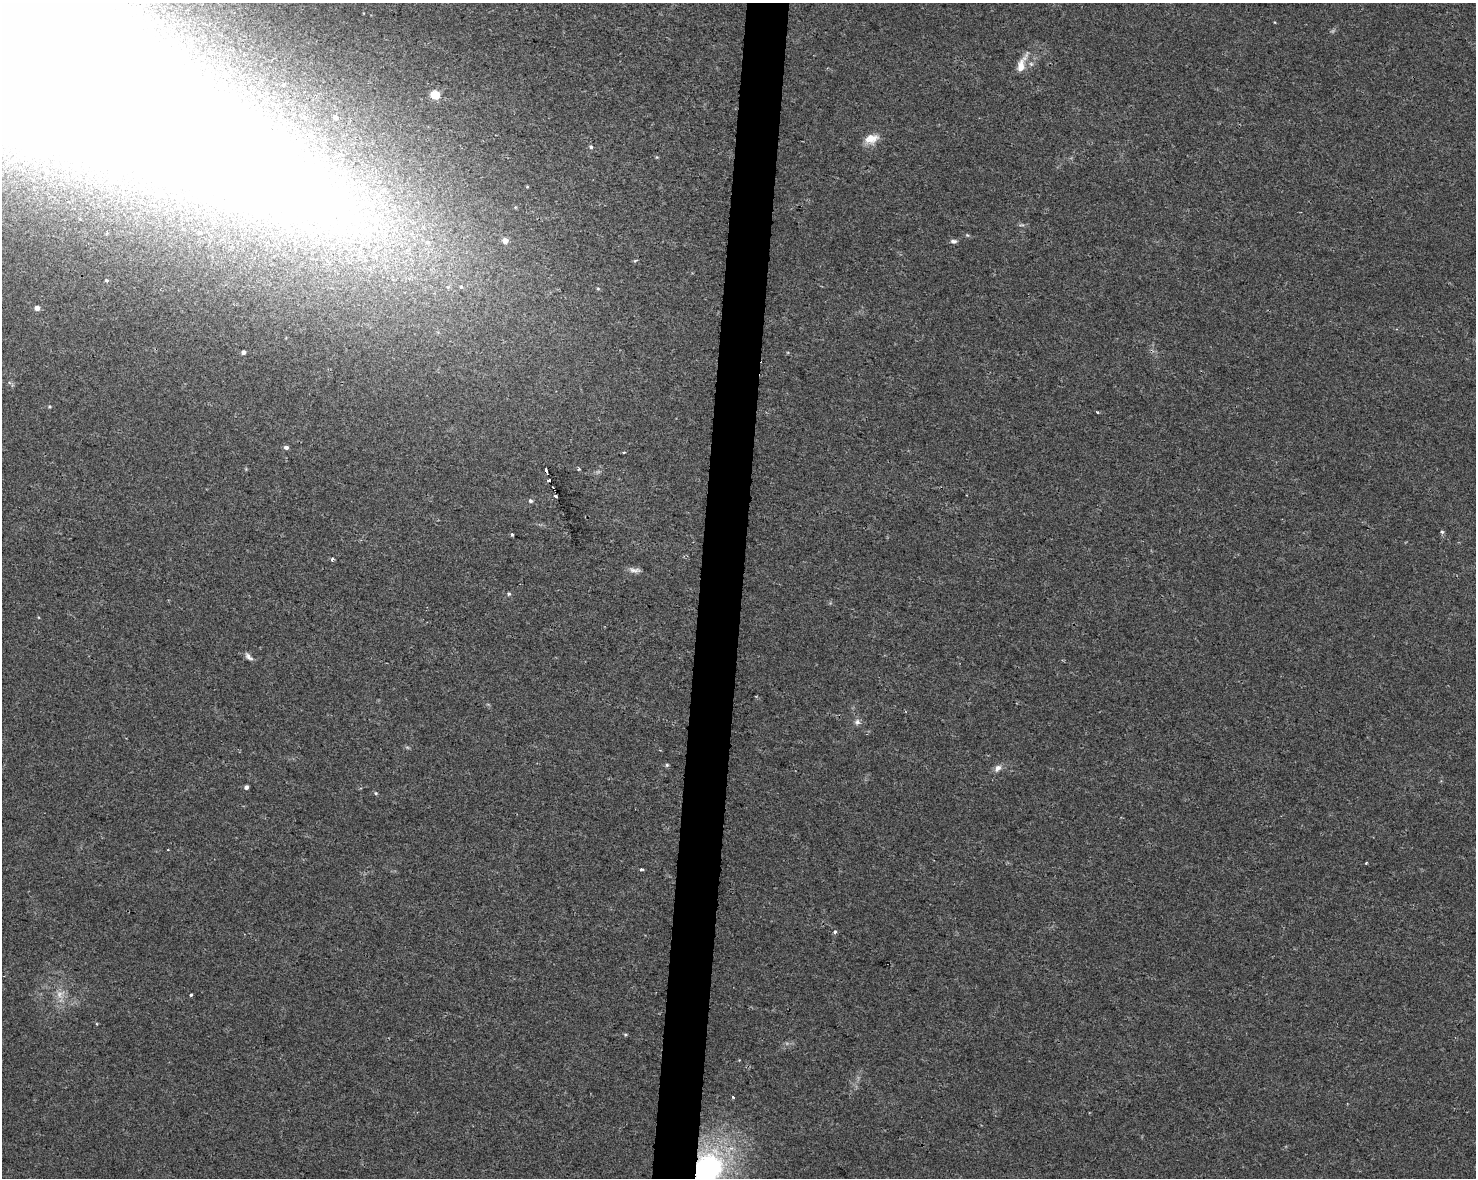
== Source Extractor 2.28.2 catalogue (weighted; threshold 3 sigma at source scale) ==
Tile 8 of 3 x 4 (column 2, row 3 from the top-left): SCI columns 1702-3175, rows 1185-2360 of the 4934 x 4714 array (HDU 1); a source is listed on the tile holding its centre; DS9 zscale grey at full resolution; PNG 1478 x 1180 px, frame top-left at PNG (2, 3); no overlay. Shown black and unused: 3% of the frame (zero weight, under 2 of 3 exposures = <1% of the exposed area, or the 3 px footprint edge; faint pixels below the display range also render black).
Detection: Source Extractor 2.28.2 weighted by HDU 2 'WHT'; one run over the whole footprint, this tile lists its part. Background 0.0196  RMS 0.0049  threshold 0.0222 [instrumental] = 3 sigma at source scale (4.5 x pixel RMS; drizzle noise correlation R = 1.50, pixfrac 1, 0.0396/0.0396 arcsec/px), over >= 5 px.
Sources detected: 55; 7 inside a brighter object's white glare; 1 cosmic-ray / hot-pixel residue — not listed; the other 47 listed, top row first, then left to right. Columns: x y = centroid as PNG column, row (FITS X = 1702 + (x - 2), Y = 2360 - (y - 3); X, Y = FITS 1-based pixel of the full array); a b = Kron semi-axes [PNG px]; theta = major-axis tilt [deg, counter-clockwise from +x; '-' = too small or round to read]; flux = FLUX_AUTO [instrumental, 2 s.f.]
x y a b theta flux
1031 64 6 5 - 1.1
1021 65 26 9 67 6.8
435 95 6 6 - 13
304 117 6 4 -48 0.79
336 117 4 4 - 1.6
871 139 19 11 16 6
591 147 5 4 - 1
100 155 5 4 - 2.7
46 172 5 3 - 0.55
384 190 8 7 - 2
178 198 5 5 - 1.7
1022 225 8 3 5 0.84
967 235 6 4 -43 0.62
505 240 5 5 - 3.8
954 241 9 5 -1 1.4
635 261 4 3 - 0.91
106 280 5 4 - 0.59
448 287 6 4 -71 0.82
461 287 6 5 - 0.95
37 308 5 5 - 2.7
243 352 4 4 - 1.3
49 407 4 4 - 0.61
1097 412 3 2 - 0.57
286 447 5 4 - 1.5
624 452 3 3 - 0.64
549 480 3 3 - 58
556 496 3 3 - 1.5
530 501 6 5 - 1
1442 532 5 5 - 0.8
512 535 3 3 - 1.6
332 559 5 4 - 0.97
634 570 16 6 -7 2.4
509 594 6 4 21 0.79
248 657 13 6 -46 1.9
857 722 8 8 - 1.8
667 765 5 4 - 0.72
998 768 11 8 46 2.5
246 787 4 4 - 1.5
376 793 5 4 - 0.67
1366 863 4 3 - 0.46
641 869 4 3 - 0.91
835 932 4 4 - 1.2
60 994 13 10 38 4.3
191 995 3 3 - 1
625 1034 6 3 -19 0.53
733 1097 3 3 - 0.98
707 1169 34 25 61 95
Overlapping masked pixels (flux is a lower limit): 1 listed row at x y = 707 1169
Isophote crosses this tile's border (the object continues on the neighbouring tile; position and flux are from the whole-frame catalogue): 1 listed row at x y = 707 1169